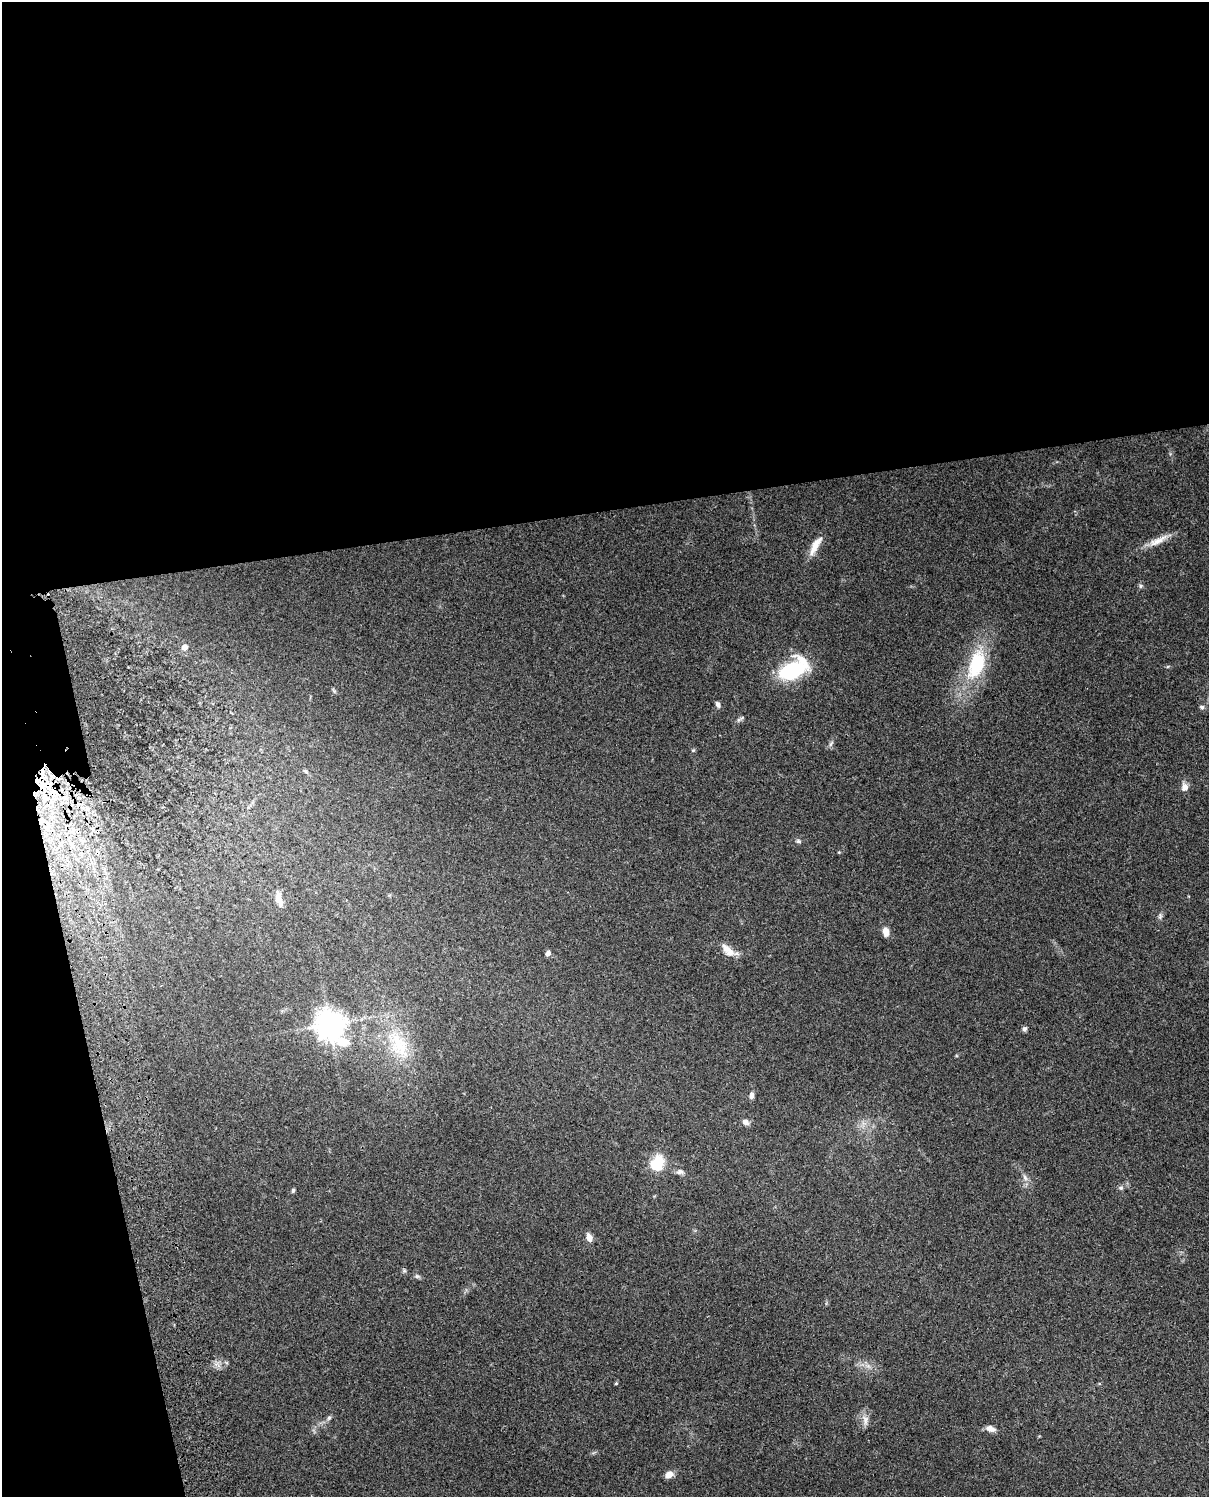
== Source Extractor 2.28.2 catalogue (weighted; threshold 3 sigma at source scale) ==
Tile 1 of 4 x 3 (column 1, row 1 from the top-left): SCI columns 140-1346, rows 3267-4761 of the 5086 x 4924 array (HDU 1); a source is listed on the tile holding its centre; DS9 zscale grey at full resolution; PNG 1211 x 1499 px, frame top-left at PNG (2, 2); no overlay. Shown black and unused: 39% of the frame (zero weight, under 3 of 4 exposures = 6% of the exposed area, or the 3 px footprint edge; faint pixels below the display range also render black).
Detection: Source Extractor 2.28.2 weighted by HDU 2 'WHT'; one run over the whole footprint, this tile lists its part. Background 0.101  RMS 0.0064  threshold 0.0288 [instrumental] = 3 sigma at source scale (4.5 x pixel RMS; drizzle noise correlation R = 1.50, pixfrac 1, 0.05/0.05 arcsec/px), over >= 5 px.
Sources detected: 44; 1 cosmic-ray / hot-pixel residue — not listed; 2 inside a brighter listed object's ellipse — not listed separately; the other 41 listed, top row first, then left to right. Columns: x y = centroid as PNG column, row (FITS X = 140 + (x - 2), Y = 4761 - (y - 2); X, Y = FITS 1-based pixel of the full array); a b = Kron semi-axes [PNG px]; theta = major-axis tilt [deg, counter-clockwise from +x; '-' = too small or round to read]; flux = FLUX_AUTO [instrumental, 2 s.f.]
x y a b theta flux
1158 541 32 8 26 7.8
815 546 28 8 61 7.9
1141 586 6 5 - 1.1
184 647 6 5 - 3.7
976 664 46 22 72 38
793 670 25 13 29 65
718 704 8 5 -57 1.8
1202 707 6 5 - 1.3
742 718 9 4 33 1.3
831 743 9 4 63 1.5
693 750 5 5 - 0.76
305 771 6 4 -44 0.86
46 785 24 17 2 27
1185 787 10 8 -84 3.8
65 798 10 6 -13 4.1
41 820 11 7 85 5
798 841 7 5 -16 1.2
71 844 10 4 -56 2.5
839 852 4 3 - 0.48
278 897 16 8 -86 5
1160 916 9 5 82 1.6
886 932 10 7 -81 4.6
548 953 6 5 - 2.2
730 953 12 11 - 5.2
330 1024 11 9 -57 790
1025 1029 6 6 - 1.4
399 1044 45 24 -61 33
751 1096 7 5 86 2.5
746 1122 8 6 -26 2.9
657 1163 19 15 65 15
680 1172 10 6 -2 2.1
1025 1178 10 5 -63 2.2
1121 1188 6 5 - 1.2
293 1190 4 4 - 1.5
589 1238 9 6 -65 4.7
417 1276 8 5 -9 1.3
616 1383 4 4 - 0.69
329 1418 7 5 67 1.3
865 1420 15 8 -79 4.2
990 1429 11 6 -19 4
669 1474 9 7 26 4.2
Overlapping masked pixels (flux is a lower limit): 2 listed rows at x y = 46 785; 41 820